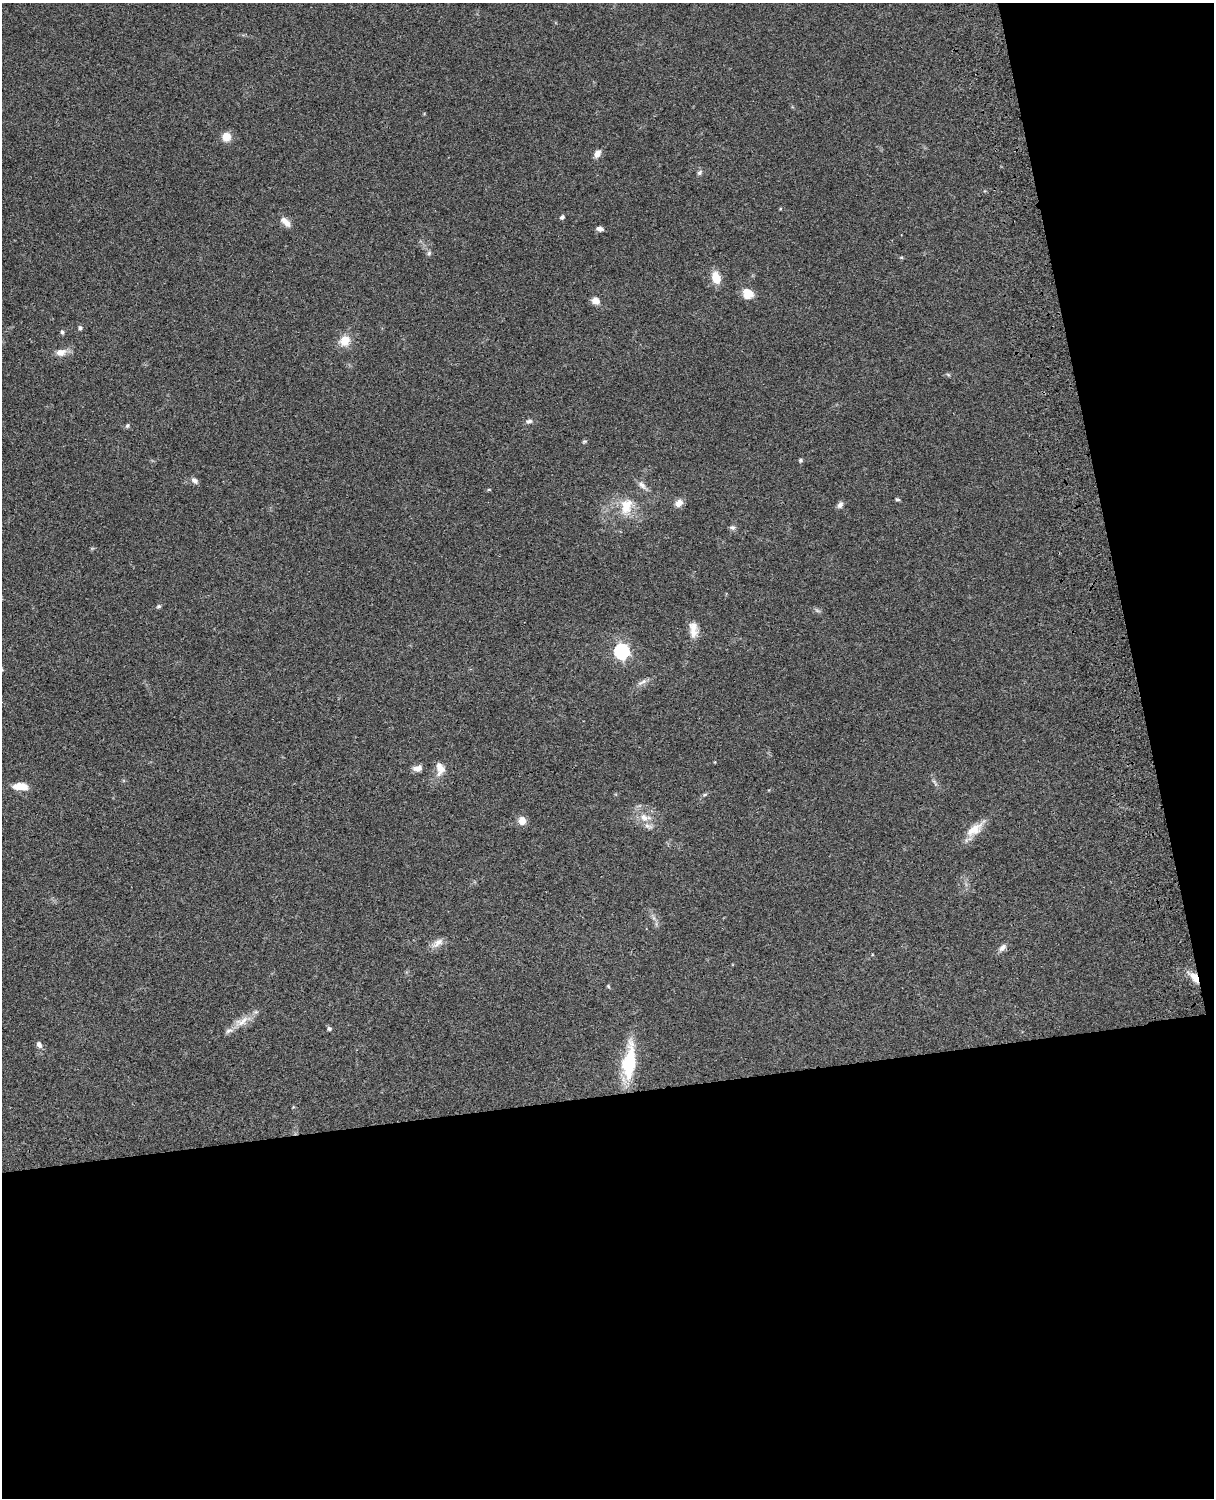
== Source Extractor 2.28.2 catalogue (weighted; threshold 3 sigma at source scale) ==
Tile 12 of 4 x 3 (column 4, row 3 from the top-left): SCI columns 3758-4969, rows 276-1771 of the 5088 x 4924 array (HDU 1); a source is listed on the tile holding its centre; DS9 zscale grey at full resolution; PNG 1216 x 1500 px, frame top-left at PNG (2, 3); no overlay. Shown black and unused: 33% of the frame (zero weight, under 3 of 4 exposures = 6% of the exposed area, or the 3 px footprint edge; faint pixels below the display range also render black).
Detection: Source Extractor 2.28.2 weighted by HDU 2 'WHT'; one run over the whole footprint, this tile lists its part. Background 0.0847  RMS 0.006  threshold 0.027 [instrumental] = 3 sigma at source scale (4.5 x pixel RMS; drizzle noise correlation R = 1.50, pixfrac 1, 0.05/0.05 arcsec/px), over >= 5 px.
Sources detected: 50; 3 inside a brighter listed object's ellipse — not listed separately; the other 47 listed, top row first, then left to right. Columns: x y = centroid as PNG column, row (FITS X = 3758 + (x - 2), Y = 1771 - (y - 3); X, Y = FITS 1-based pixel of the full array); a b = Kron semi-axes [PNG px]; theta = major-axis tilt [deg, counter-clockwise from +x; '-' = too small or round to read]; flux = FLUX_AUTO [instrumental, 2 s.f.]
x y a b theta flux
226 137 10 9 - 6.3
597 154 9 6 59 3.6
699 173 8 5 45 1.4
780 209 4 3 - 0.56
562 217 5 4 - 1.7
285 222 14 7 -43 4.7
600 229 8 5 -10 2.2
429 253 6 5 - 1
901 257 5 3 - 0.61
716 277 15 10 -72 7.3
748 294 11 10 - 8.3
595 301 8 7 - 4.6
80 328 5 5 - 1.3
62 332 5 5 - 1
345 341 14 12 43 7.7
61 352 13 9 11 4.7
529 421 9 5 9 1.5
127 426 6 5 - 1
584 441 7 3 9 0.73
800 460 5 5 - 0.99
194 480 9 6 -41 2.2
642 485 14 7 -44 3
897 499 6 4 -18 0.87
679 503 10 8 45 3.9
840 505 9 6 61 2.1
626 506 23 15 75 12
732 527 7 6 - 1.6
159 606 6 5 - 0.9
693 629 22 10 -85 6.5
621 651 6 6 - 130
642 682 17 4 28 2.4
418 768 12 7 16 3.2
440 769 16 10 -82 6
20 786 15 7 -3 8.9
705 794 6 4 3 0.77
645 817 16 9 -12 6
522 821 9 8 - 5.2
974 830 26 12 33 8.9
438 943 18 8 37 4.1
1002 948 10 6 43 2.6
1195 978 11 6 -58 7.2
608 986 6 3 -71 0.61
242 1021 22 10 34 7.4
329 1029 5 5 - 1.2
39 1045 8 6 -55 2.2
629 1063 30 11 84 39
293 1107 4 3 - 0.52
Overlapping masked pixels (flux is a lower limit): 1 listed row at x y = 1195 978